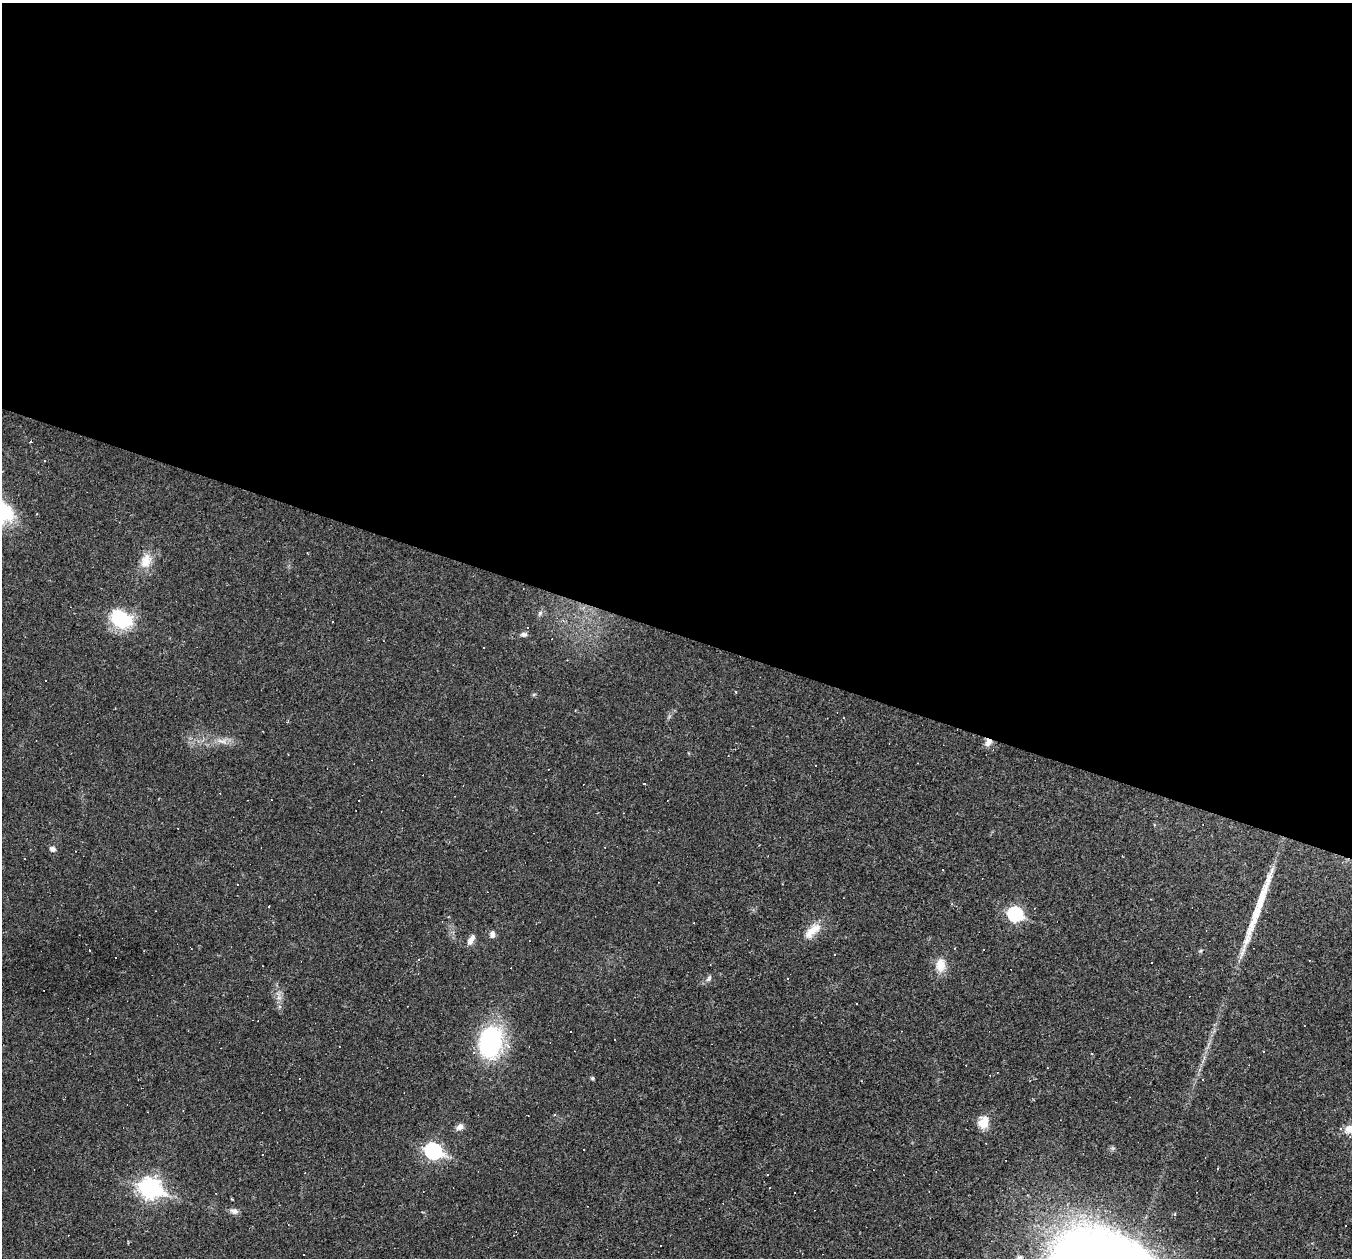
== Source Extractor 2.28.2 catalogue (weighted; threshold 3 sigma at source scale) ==
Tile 3 of 4 x 4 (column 3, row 1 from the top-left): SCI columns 2701-4050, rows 4030-5285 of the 5400 x 5416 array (HDU 1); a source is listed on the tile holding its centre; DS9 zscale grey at full resolution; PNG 1354 x 1260 px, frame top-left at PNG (2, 3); no overlay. Shown black and unused: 50% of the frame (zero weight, under 2 of 3 exposures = <1% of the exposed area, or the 3 px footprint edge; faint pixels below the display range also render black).
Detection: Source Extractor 2.28.2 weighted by HDU 2 'WHT'; one run over the whole footprint, this tile lists its part. Background 0.0184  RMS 0.0042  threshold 0.0187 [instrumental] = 3 sigma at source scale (4.5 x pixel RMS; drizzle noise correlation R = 1.50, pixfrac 1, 0.05/0.05 arcsec/px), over >= 5 px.
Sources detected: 75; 33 cosmic-ray / hot-pixel residue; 1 long thin detection or spike segment (spike, bleed or trail) — not listed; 3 inside a brighter listed object's ellipse — not listed separately; the other 38 listed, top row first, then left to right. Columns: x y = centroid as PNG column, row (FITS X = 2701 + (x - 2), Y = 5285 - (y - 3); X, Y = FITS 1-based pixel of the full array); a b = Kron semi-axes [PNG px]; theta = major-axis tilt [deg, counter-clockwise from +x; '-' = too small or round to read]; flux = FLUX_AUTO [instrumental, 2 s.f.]
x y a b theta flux
30 442 3 2 - 0.57
146 561 19 13 69 6.7
540 613 7 6 - 1
121 619 17 12 -28 32
333 621 3 3 - 1.1
523 634 8 6 1 1.3
46 680 3 2 - 0.28
736 692 3 3 - 0.46
222 741 17 6 -10 2.9
988 742 10 7 56 2.6
548 769 3 2 - 0.25
604 847 2 2 - 0.32
52 849 6 5 - 1.9
943 870 2 2 - 0.31
269 906 3 2 - 0.57
1015 914 7 7 - 57
1255 915 75 11 68 18
813 930 28 11 41 6.7
492 934 8 6 90 1.8
471 940 14 6 58 2.3
418 960 4 3 - 0.34
941 965 19 13 87 5.8
709 978 10 6 60 1.2
857 1004 2 2 - 0.28
490 1042 34 24 80 49
592 1078 4 4 - 0.74
554 1115 4 3 - 0.35
983 1122 15 12 80 5.9
460 1127 9 7 26 2.1
1350 1129 14 11 19 4.4
433 1151 8 7 - 89
1218 1168 3 3 - 1.1
768 1174 3 2 - 0.57
150 1188 10 8 -21 200
795 1193 2 2 - 0.35
234 1211 12 8 -12 1.9
1175 1215 4 3 - 0.44
1020 1258 8 6 13 1
Overlapping masked pixels (flux is a lower limit): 1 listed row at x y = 988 742
Isophote crosses this tile's border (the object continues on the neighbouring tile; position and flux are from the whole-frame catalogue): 2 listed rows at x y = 1350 1129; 1020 1258
Unlisted compact peaks at least as high as the median listed source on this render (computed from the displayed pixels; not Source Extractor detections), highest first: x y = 534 694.